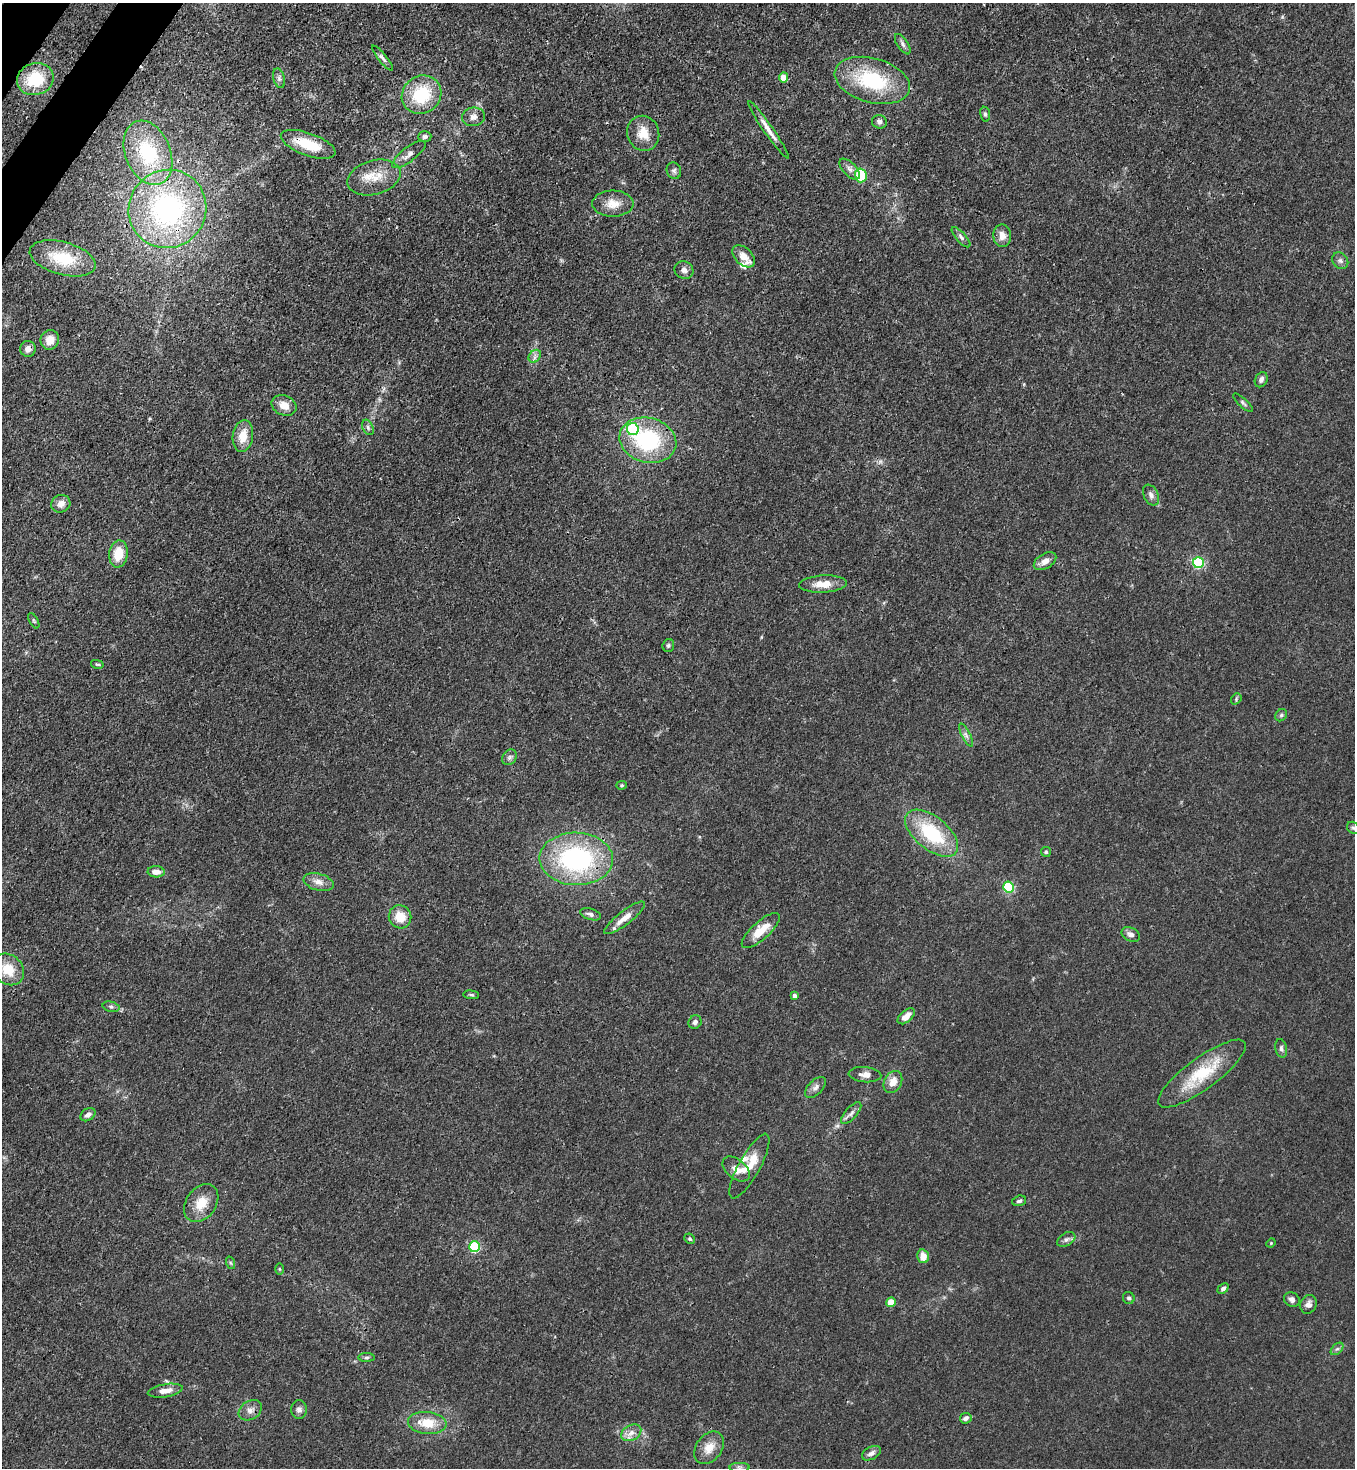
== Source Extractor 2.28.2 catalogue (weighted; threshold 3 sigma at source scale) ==
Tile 11 of 4 x 4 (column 3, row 3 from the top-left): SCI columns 2934-4286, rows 1525-2990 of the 6005 x 5983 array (HDU 1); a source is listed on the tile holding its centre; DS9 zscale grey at full resolution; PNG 1357 x 1470 px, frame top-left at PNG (2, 3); each listed source drawn as its Kron ellipse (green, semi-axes under 4 px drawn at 4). Shown black and unused: <1% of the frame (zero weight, under 3 of 4 exposures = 7% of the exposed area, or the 3 px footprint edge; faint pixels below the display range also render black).
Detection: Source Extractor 2.28.2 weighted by HDU 2 'WHT'; one run over the whole footprint, this tile lists its part. Background 0.0192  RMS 0.0026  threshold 0.0117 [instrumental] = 3 sigma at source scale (4.5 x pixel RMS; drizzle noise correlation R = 1.50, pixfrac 1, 0.05/0.05 arcsec/px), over >= 5 px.
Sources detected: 107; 3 inside a brighter listed object's ellipse — not listed separately; the other 104 listed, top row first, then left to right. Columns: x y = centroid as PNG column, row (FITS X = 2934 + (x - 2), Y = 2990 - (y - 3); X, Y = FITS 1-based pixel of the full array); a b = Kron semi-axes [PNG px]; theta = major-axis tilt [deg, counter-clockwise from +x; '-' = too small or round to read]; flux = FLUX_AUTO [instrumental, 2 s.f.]
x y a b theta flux
903 44 11 5 -57 0.85
382 58 15 4 -51 0.81
784 77 5 4 - 3.3
279 78 10 5 -75 0.83
35 79 18 15 18 11
872 80 38 22 -15 21
422 95 20 18 38 14
985 114 7 5 -80 0.5
474 117 11 9 10 1.5
879 122 7 7 - 0.96
768 130 35 4 -55 2.5
643 133 18 16 -70 4.5
425 136 6 5 - 0.68
308 144 29 11 -20 8.8
148 153 33 22 -68 20
409 154 20 7 37 1.6
850 169 13 6 -47 1.2
674 171 8 7 - 0.78
861 175 7 6 - 10
374 177 27 17 16 5.7
613 204 20 13 0 3.7
167 209 39 38 - 52
1002 236 11 9 -87 2.2
961 237 13 5 -48 0.89
744 256 13 8 -44 3.1
63 258 34 16 -15 11
1340 261 9 7 -52 0.82
684 270 9 8 - 1.2
50 340 10 9 - 2.8
28 349 8 8 - 1.5
535 356 7 5 47 0.81
1261 380 8 6 63 0.94
1243 403 13 4 -43 0.65
284 405 13 10 -23 2.8
368 427 8 5 -64 0.62
633 429 6 6 - 27
243 436 16 10 81 4.1
648 440 29 22 -14 25
1151 495 11 7 -65 1.1
61 504 10 8 22 1.9
118 554 13 9 81 5.7
1045 561 12 7 31 1.8
1198 563 5 5 - 30
823 584 24 8 3 4.1
34 621 8 3 -60 0.37
668 645 6 5 - 0.48
97 664 6 3 -12 0.32
1236 699 6 4 51 0.36
1281 715 6 5 - 0.49
966 735 13 3 -62 0.72
510 757 8 6 53 0.78
621 785 5 4 - 0.34
1353 828 7 5 -42 0.49
932 833 31 16 -39 17
1046 852 5 5 - 0.41
576 859 37 26 -1 41
156 872 8 5 -4 2
319 882 15 8 -15 2
1009 887 5 5 - 23
590 914 11 5 -17 0.93
400 917 11 11 - 4.6
625 918 25 7 37 3.1
761 931 24 9 42 5.2
1131 934 10 6 -27 1.2
8 969 17 14 -43 5.6
471 995 8 4 -5 0.44
794 995 4 3 - 0.79
111 1007 8 5 -13 0.58
906 1016 10 6 41 2.4
695 1022 7 6 - 0.8
1281 1048 9 5 -79 0.75
1202 1074 53 15 36 13
865 1075 16 7 -5 1.8
893 1082 12 8 62 2.8
815 1087 13 7 46 1.2
851 1113 14 6 48 1.2
88 1115 8 6 33 1
749 1166 36 10 61 5.6
736 1169 16 9 -38 2.4
1019 1201 7 5 18 0.67
201 1203 21 15 54 4.9
690 1239 5 5 - 0.43
1066 1239 10 6 31 0.85
1271 1243 5 4 - 0.26
475 1247 5 5 - 25
923 1256 7 5 -78 2.9
231 1263 6 4 -70 0.37
279 1269 6 4 -89 0.32
1223 1288 6 4 42 0.7
1129 1298 6 5 - 0.58
1292 1299 8 7 - 1
891 1302 5 4 - 4
1308 1304 9 8 - 1.3
1337 1349 7 4 43 0.58
367 1357 8 4 1 0.49
165 1391 18 6 9 2.3
250 1410 12 9 33 1.7
299 1410 9 8 - 1.1
966 1418 6 5 - 0.99
427 1423 19 11 -6 5.9
631 1433 11 7 29 1.7
709 1448 18 12 54 3.7
871 1453 10 6 28 1.1
739 1467 10 4 0 0.66
Overlapping masked pixels (flux is a lower limit): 4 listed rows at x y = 768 130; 308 144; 167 209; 28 349